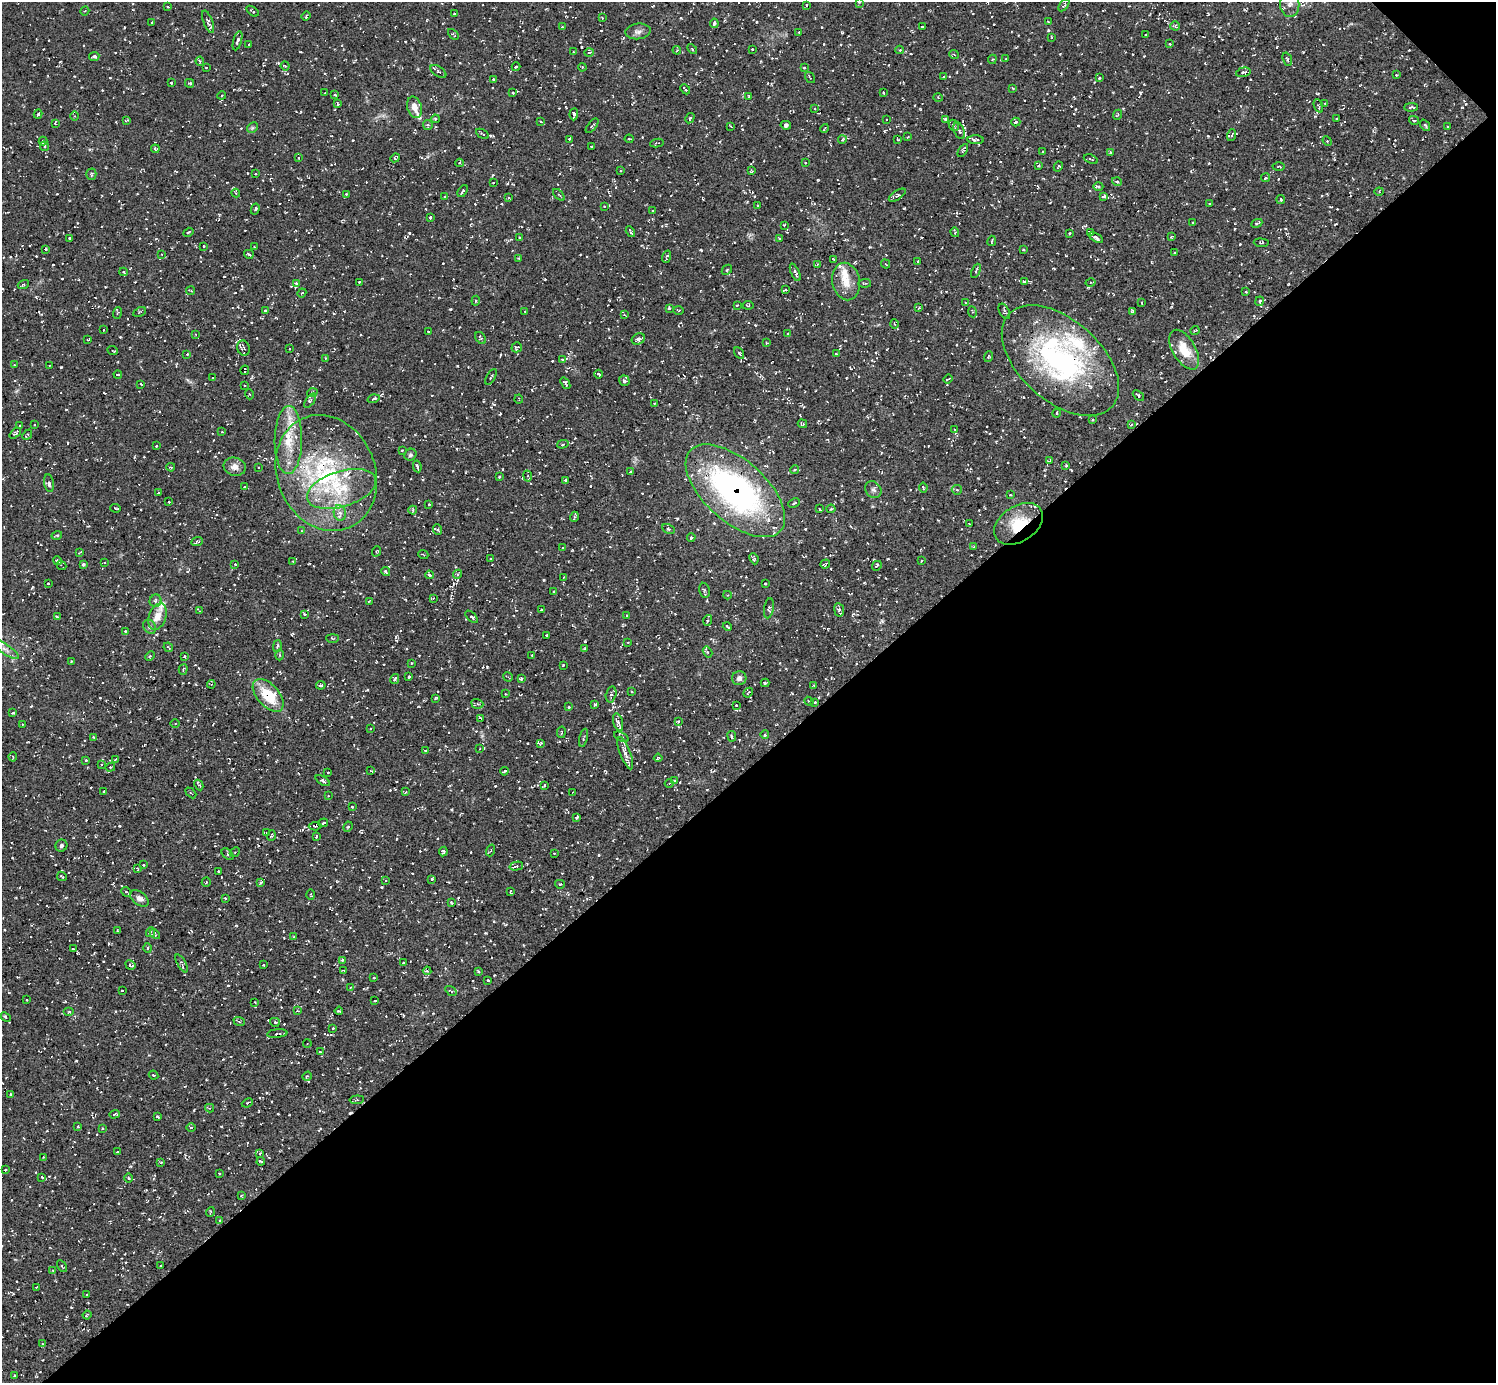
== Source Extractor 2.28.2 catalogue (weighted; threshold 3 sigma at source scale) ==
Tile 12 of 4 x 4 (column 4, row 3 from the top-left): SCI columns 4488-5981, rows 1684-3064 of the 5986 x 5985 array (HDU 1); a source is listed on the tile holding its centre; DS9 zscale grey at full resolution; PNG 1498 x 1385 px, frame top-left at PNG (2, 2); each listed source drawn as its Kron ellipse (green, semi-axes under 4 px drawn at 4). Shown black and unused: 45% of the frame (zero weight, under 3 of 5 exposures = <1% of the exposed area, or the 3 px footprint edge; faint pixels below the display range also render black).
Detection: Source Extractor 2.28.2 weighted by HDU 2 'WHT'; one run over the whole footprint, this tile lists its part. Background 0.00766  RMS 0.0069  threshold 0.0311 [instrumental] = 3 sigma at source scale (4.5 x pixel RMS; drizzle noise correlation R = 1.50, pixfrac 1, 0.05/0.05 arcsec/px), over >= 5 px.
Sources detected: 921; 93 cosmic-ray / hot-pixel residue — neither listed nor drawn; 32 inside a brighter listed object's ellipse — not listed separately; of the other 796, all 500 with FLUX_AUTO >= 0.59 (the completeness limit of this list) listed and drawn (296 fainter detections not listed), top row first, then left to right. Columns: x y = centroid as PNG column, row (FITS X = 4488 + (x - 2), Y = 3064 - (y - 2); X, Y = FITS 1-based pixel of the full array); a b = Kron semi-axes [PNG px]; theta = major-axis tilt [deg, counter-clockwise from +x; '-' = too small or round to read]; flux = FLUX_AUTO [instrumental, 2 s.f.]
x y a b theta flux
859 2 3 3 - 0.64
1290 4 12 9 90 7.2
806 5 3 2 - 0.82
1064 5 7 3 56 0.78
168 7 3 2 - 0.6
85 11 4 4 - 0.8
252 11 7 3 -35 0.93
454 13 3 2 - 0.99
306 16 5 2 - 0.76
602 18 3 3 - 0.81
152 22 3 3 - 1
208 22 12 4 -69 2.1
1048 22 3 2 - 0.72
714 23 4 4 - 1.3
1175 26 5 4 - 1.1
562 27 3 3 - 0.66
922 27 3 3 - 0.76
638 31 13 8 6 3.2
799 32 3 2 - 0.8
453 34 6 3 -45 0.81
1145 35 3 2 - 0.76
1051 37 3 2 - 0.59
237 41 10 4 75 2.4
249 44 3 3 - 0.8
1170 44 3 2 - 0.78
692 49 6 3 -47 0.77
752 49 2 2 - 0.65
677 50 4 3 - 0.61
900 50 4 3 - 0.76
573 52 2 2 - 0.66
589 53 5 3 - 0.71
954 54 5 3 - 0.68
94 56 5 4 - 2
992 59 5 4 - 0.83
1006 59 2 2 - 0.61
1287 59 7 4 -71 1.5
200 61 4 4 - 1.1
285 66 4 3 - 0.66
206 67 2 2 - 0.65
516 67 4 3 - 1.4
582 67 4 3 - 0.7
804 68 4 3 - 0.69
438 71 9 5 -35 1.8
1243 72 7 4 15 1.8
1396 75 3 2 - 0.75
944 77 3 3 - 0.75
810 78 6 2 -55 0.61
1099 78 4 3 - 0.98
493 79 4 3 - 0.8
171 83 3 3 - 0.88
190 83 4 3 - 0.71
1013 88 3 2 - 0.64
685 89 6 2 -46 1.1
325 93 3 2 - 0.63
513 93 3 3 - 0.77
883 93 3 2 - 0.6
222 95 4 3 - 0.75
335 95 3 2 - 0.73
749 96 4 3 - 1.1
938 98 5 3 - 0.61
1325 103 3 2 - 0.61
338 104 4 2 - 0.94
1318 106 7 3 -67 0.9
414 107 11 7 -74 5.2
1411 107 7 3 2 1.2
815 109 4 3 - 0.62
38 114 4 3 - 1.1
574 114 6 3 86 1.7
1117 115 5 3 - 0.65
75 116 4 3 - 0.69
690 118 5 3 - 0.78
435 119 4 3 - 0.95
945 119 4 3 - 0.91
1336 119 3 3 - 0.93
127 120 4 2 - 0.66
886 120 3 3 - 0.61
1414 120 5 4 - 1.1
541 122 3 3 - 1.2
1016 122 4 3 - 0.89
55 123 3 2 - 0.7
428 125 5 5 - 0.99
786 125 5 4 - 2.9
954 125 6 4 -63 1.1
1425 125 6 4 -52 1.1
592 126 8 3 50 0.89
731 126 3 2 - 0.63
1447 127 3 3 - 0.81
252 128 6 4 44 0.86
825 128 5 2 - 0.88
959 131 9 5 -68 1.9
482 134 7 2 -30 0.82
1232 135 6 3 70 0.96
908 137 3 2 - 0.86
569 139 3 3 - 0.82
629 139 4 3 - 0.74
898 139 3 2 - 0.68
842 140 4 2 - 0.64
976 140 8 4 -2 1.9
43 141 4 4 - 0.92
1327 141 5 4 - 0.77
657 143 7 2 10 0.71
44 146 5 4 - 0.99
592 146 3 2 - 0.65
155 149 4 3 - 1.1
963 151 7 3 58 0.84
1042 151 3 2 - 0.75
1110 153 3 3 - 0.9
298 158 4 4 - 0.6
395 158 5 3 - 1.4
1091 159 7 3 -21 0.95
459 163 4 3 - 0.72
805 163 3 2 - 0.72
1039 165 4 3 - 0.74
1279 166 6 3 0 0.7
1058 167 5 3 - 0.72
620 171 3 2 - 0.7
751 171 4 4 - 0.82
91 174 5 5 - 1
255 174 2 2 - 0.61
1266 178 4 3 - 1.4
1117 182 5 4 - 1.1
493 183 3 2 - 0.97
1098 186 5 4 - 1.1
463 191 7 2 56 1.1
1379 192 4 4 - 0.7
236 193 4 4 - 0.82
346 194 3 3 - 0.7
559 195 7 3 -45 0.81
897 195 9 4 34 1.6
445 197 3 3 - 0.79
1104 197 4 3 - 1.4
509 198 4 3 - 0.68
1281 199 4 3 - 1.2
1209 204 3 2 - 0.81
758 205 3 2 - 0.67
604 206 3 2 - 0.66
255 209 5 4 - 0.95
652 211 3 3 - 0.91
430 217 3 3 - 1.2
1193 223 3 2 - 0.59
1257 223 6 2 24 1
784 225 3 3 - 0.94
188 232 5 3 - 0.86
630 232 6 3 -57 1.4
955 232 5 3 - 0.85
1069 233 3 2 - 0.79
1091 233 4 3 - 0.78
519 237 2 2 - 0.61
1171 237 4 3 - 0.73
69 238 3 3 - 0.95
780 238 3 2 - 0.65
1096 238 8 3 -30 2.5
992 241 5 2 - 0.68
1261 243 7 3 -5 0.78
204 246 2 2 - 0.66
254 247 3 2 - 0.68
46 249 3 2 - 0.66
1023 249 3 3 - 0.68
1174 253 2 2 - 0.65
162 254 3 3 - 0.6
249 254 5 2 - 0.88
667 257 6 2 72 1.4
518 258 3 2 - 0.85
834 260 3 2 - 0.65
918 261 3 2 - 0.6
817 264 4 2 - 0.64
886 264 5 2 - 0.59
727 270 6 4 45 1
976 271 7 3 66 0.91
123 272 4 4 - 0.66
795 272 9 4 -67 1.9
1024 281 4 3 - 0.73
360 282 3 2 - 0.68
846 282 19 13 -78 9.7
1091 282 5 3 - 0.66
296 283 3 2 - 0.82
865 283 6 3 7 0.87
23 284 6 3 19 0.83
785 290 4 2 - 0.6
191 291 4 2 - 1
1246 292 3 3 - 0.76
302 293 4 4 - 0.75
476 301 5 4 - 1.1
1260 301 5 3 - 0.86
1142 302 3 2 - 0.65
966 303 4 2 - 0.66
737 305 3 2 - 0.67
748 305 5 3 - 0.73
669 308 3 3 - 0.85
919 308 2 2 - 0.6
265 310 3 3 - 0.98
679 310 5 3 - 0.6
525 311 3 2 - 0.65
1004 311 8 5 -62 1.6
1132 311 4 3 - 0.98
140 312 7 3 25 0.72
972 312 5 3 - 0.7
117 313 6 3 69 0.7
624 315 4 3 - 0.71
894 324 4 3 - 0.68
103 330 3 2 - 0.7
1195 330 4 2 - 0.75
428 332 3 2 - 0.7
196 334 4 3 - 0.74
788 334 3 3 - 0.82
481 338 6 4 -55 0.98
638 339 7 5 28 2.3
88 340 4 3 - 0.59
766 343 3 2 - 0.73
517 347 5 5 - 1
244 348 8 6 -72 1.5
289 349 2 2 - 0.65
113 350 5 3 - 0.89
1184 350 22 11 -59 16
739 353 6 4 -59 1
836 353 3 3 - 0.66
187 354 3 3 - 0.72
988 357 5 3 - 0.72
325 358 3 3 - 0.63
562 359 4 3 - 0.59
1060 360 69 40 -42 140
14 365 2 2 - 0.66
49 365 2 2 - 0.63
245 370 5 2 - 0.74
118 374 4 3 - 1.1
599 374 4 2 - 0.83
491 377 9 3 60 0.93
213 378 3 2 - 0.91
948 379 5 2 - 0.87
624 381 5 5 - 1.3
565 383 6 3 -53 1.3
141 384 3 2 - 0.64
245 385 3 2 - 0.69
312 393 5 3 - 0.63
249 394 5 3 - 0.62
1138 395 6 4 -42 1.1
373 399 6 3 18 2
519 399 4 3 - 0.6
310 401 8 4 55 1.2
654 403 3 3 - 0.84
1057 413 5 3 - 0.62
1093 420 3 3 - 0.8
802 424 5 3 - 0.76
35 425 3 2 - 0.62
1131 425 4 3 - 0.63
20 426 3 2 - 0.67
955 429 3 2 - 0.96
222 432 3 3 - 0.65
15 433 6 3 41 1.8
27 435 5 2 - 0.81
288 440 34 13 89 19
563 444 6 4 16 1.1
156 445 3 2 - 0.98
402 450 3 3 - 0.76
410 455 6 5 - 1.3
1050 460 4 3 - 0.73
417 466 6 2 -80 1.8
1066 466 3 3 - 1.1
171 467 4 3 - 0.85
235 467 11 9 -14 4.6
258 467 3 2 - 0.79
795 470 4 4 - 1.5
631 472 3 3 - 0.9
326 473 59 49 -67 110
499 476 3 3 - 1.1
528 476 5 3 - 0.88
565 480 3 3 - 1.1
49 483 9 4 -81 2
244 487 4 3 - 0.62
923 487 5 3 - 1
341 489 36 17 17 29
873 490 9 7 -51 2.4
957 490 5 5 - 0.9
735 491 60 30 -42 180
158 493 4 2 - 0.63
1010 495 3 3 - 0.61
169 502 3 2 - 0.79
794 503 6 3 27 1.1
429 504 4 3 - 0.75
115 508 5 2 - 1.2
819 509 3 2 - 0.97
831 509 4 4 - 0.83
413 510 4 4 - 0.85
340 513 8 6 -81 2.6
574 517 5 3 - 0.87
969 523 3 2 - 0.63
1018 524 27 17 33 23
437 529 5 4 - 1.1
669 529 7 4 -27 1.1
302 531 4 4 - 0.61
57 535 5 3 - 0.99
691 537 4 3 - 0.88
197 542 6 3 23 0.92
974 547 3 3 - 1.1
562 548 3 2 - 0.77
377 551 5 3 - 0.66
79 553 4 2 - 0.62
423 554 5 3 - 0.61
490 558 3 2 - 0.63
754 559 6 4 -66 1.2
57 561 4 3 - 1.1
293 561 3 3 - 0.7
922 561 3 3 - 0.77
104 563 3 3 - 0.6
83 564 3 3 - 0.93
235 564 4 3 - 0.63
825 564 5 3 - 1.1
62 565 5 2 - 0.96
877 566 5 3 - 0.91
386 571 4 3 - 1
458 574 5 3 - 0.91
429 575 4 3 - 1.4
564 577 4 3 - 0.59
48 583 3 2 - 0.68
765 584 3 2 - 0.67
704 590 8 5 -78 1.2
554 592 3 3 - 0.88
727 595 4 3 - 0.63
433 598 3 3 - 0.73
155 601 6 5 - 1.9
369 601 3 2 - 0.68
769 608 10 5 81 1.3
541 610 4 3 - 0.87
839 610 7 5 -82 2.1
199 611 4 2 - 0.8
304 614 4 2 - 0.62
627 615 4 2 - 0.93
57 617 4 3 - 0.85
157 617 14 8 69 7.3
472 617 8 4 -44 1.3
708 620 5 4 - 1.1
727 626 5 2 - 1
150 627 7 6 - 1.8
125 631 3 2 - 0.65
547 635 3 2 - 0.86
332 638 6 3 -1 0.66
628 642 3 2 - 0.62
277 646 6 3 75 1.3
168 647 5 3 - 0.76
5 649 16 4 -34 3.4
585 649 3 3 - 0.87
707 652 6 4 -58 1.1
279 655 5 3 - 0.65
532 655 3 3 - 0.74
150 656 5 4 - 1
184 656 4 3 - 0.77
71 661 3 2 - 0.6
411 663 3 3 - 0.65
563 665 3 3 - 0.63
183 669 5 4 - 0.82
409 677 3 2 - 0.76
508 677 5 2 - 0.64
739 678 7 7 - 2.8
395 679 5 3 - 1.2
521 679 3 3 - 1.1
765 683 4 2 - 1.3
211 684 4 4 - 0.71
321 685 4 3 - 0.95
814 686 4 3 - 1.1
632 691 3 2 - 0.86
748 693 5 2 - 0.82
506 694 3 3 - 0.6
611 694 8 5 76 1.9
268 695 20 11 -48 21
435 698 4 2 - 0.96
809 701 4 3 - 0.86
815 702 3 3 - 0.74
477 704 6 4 -20 1.3
595 704 3 3 - 0.98
736 705 3 3 - 0.78
569 707 3 2 - 0.71
13 713 4 3 - 0.74
481 718 4 3 - 1.1
678 721 4 3 - 0.73
618 722 9 4 -74 2.1
175 723 4 3 - 0.65
22 724 3 2 - 0.6
370 729 3 2 - 0.63
561 732 6 3 80 0.59
765 735 4 3 - 0.97
732 736 5 3 - 0.76
94 737 3 3 - 0.83
621 737 8 3 -27 1.2
584 738 9 3 76 1
541 743 3 3 - 0.83
480 749 4 3 - 0.61
425 750 4 2 - 0.63
625 753 17 5 -69 4.1
13 757 4 4 - 0.82
658 758 4 2 - 0.64
115 759 4 2 - 0.65
86 760 3 3 - 0.87
101 765 3 3 - 0.66
110 767 5 4 - 0.8
371 771 4 2 - 0.86
504 771 4 2 - 1
328 772 2 2 - 0.63
674 780 4 4 - 0.69
323 781 8 4 -32 1.7
669 783 4 4 - 0.76
199 785 5 4 - 0.89
544 786 4 2 - 0.91
104 791 2 2 - 0.62
406 792 4 3 - 0.67
573 792 3 2 - 0.61
191 793 6 3 -44 0.85
328 796 4 3 - 0.65
352 807 3 3 - 0.88
577 817 4 3 - 1.2
323 823 5 3 - 1.4
315 826 6 3 5 0.98
348 827 5 4 - 0.94
266 833 2 2 - 0.62
271 835 5 3 - 0.75
316 836 3 2 - 0.73
61 846 6 6 - 1.8
491 850 6 3 71 0.75
443 851 5 3 - 1.3
235 852 5 4 - 0.92
554 853 3 2 - 0.7
228 854 7 4 -43 1.7
143 865 2 2 - 0.59
516 866 7 4 13 1.2
137 868 4 2 - 0.67
218 871 3 2 - 0.75
62 876 5 3 - 0.79
432 879 4 3 - 0.98
385 881 3 2 - 0.61
206 882 5 2 - 0.61
260 883 4 3 - 1.1
560 884 5 4 - 0.71
126 892 5 4 - 0.98
510 892 4 3 - 0.9
311 894 5 3 - 0.62
139 898 10 6 -37 3.2
225 898 3 3 - 0.77
451 903 3 3 - 0.77
117 931 3 2 - 0.61
151 932 5 4 - 0.92
155 934 6 3 -49 1.3
293 937 3 2 - 0.69
147 948 5 3 - 0.62
73 949 3 2 - 0.66
342 960 3 3 - 0.88
182 963 10 4 -61 1.3
403 963 2 2 - 0.62
130 965 5 3 - 1.4
263 965 3 2 - 0.68
344 971 3 2 - 0.77
427 971 4 4 - 0.93
478 971 4 3 - 0.72
374 978 3 2 - 0.62
488 980 3 3 - 1.1
350 988 4 3 - 0.82
122 990 3 2 - 0.59
451 991 6 3 -34 0.8
27 1000 3 2 - 0.62
375 1001 3 2 - 0.69
255 1002 3 2 - 0.63
298 1011 4 3 - 0.66
339 1011 4 2 - 0.8
69 1012 5 3 - 0.79
6 1017 5 4 - 1.1
239 1021 6 3 -19 0.72
275 1022 5 4 - 0.89
333 1028 3 2 - 0.82
277 1034 10 3 6 1.5
307 1044 4 4 - 0.62
320 1052 4 4 - 0.75
153 1075 5 3 - 0.68
307 1076 5 3 - 0.74
10 1094 3 3 - 1.4
357 1100 7 3 6 0.77
247 1103 6 3 23 1
210 1108 4 4 - 0.85
115 1114 5 3 - 0.83
157 1117 4 3 - 1.1
78 1126 3 3 - 0.75
191 1127 4 3 - 0.61
102 1128 3 3 - 0.6
117 1152 3 3 - 0.67
260 1153 4 3 - 0.77
43 1157 3 2 - 0.65
261 1161 4 2 - 0.98
161 1163 3 2 - 0.68
5 1170 3 2 - 0.74
219 1174 3 2 - 0.69
42 1177 3 3 - 0.78
128 1178 5 3 - 0.73
241 1196 4 3 - 0.6
210 1212 5 3 - 0.6
220 1221 4 3 - 0.65
161 1265 2 2 - 0.6
62 1266 6 2 -58 0.75
53 1270 4 3 - 0.7
36 1287 3 2 - 0.65
87 1295 3 2 - 0.72
87 1315 4 2 - 0.59
42 1344 3 3 - 0.89
14 1376 4 3 - 1.2
Overlapping masked pixels (flux is a lower limit): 4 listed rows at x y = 1060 360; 735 491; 1018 524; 268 695
Isophote crosses this tile's border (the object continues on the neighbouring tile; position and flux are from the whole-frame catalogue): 2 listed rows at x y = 859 2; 1290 4
Unlisted compact peaks at least as high as the median listed source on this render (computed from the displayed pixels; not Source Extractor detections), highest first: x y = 870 247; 451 810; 102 760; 485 933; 482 736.